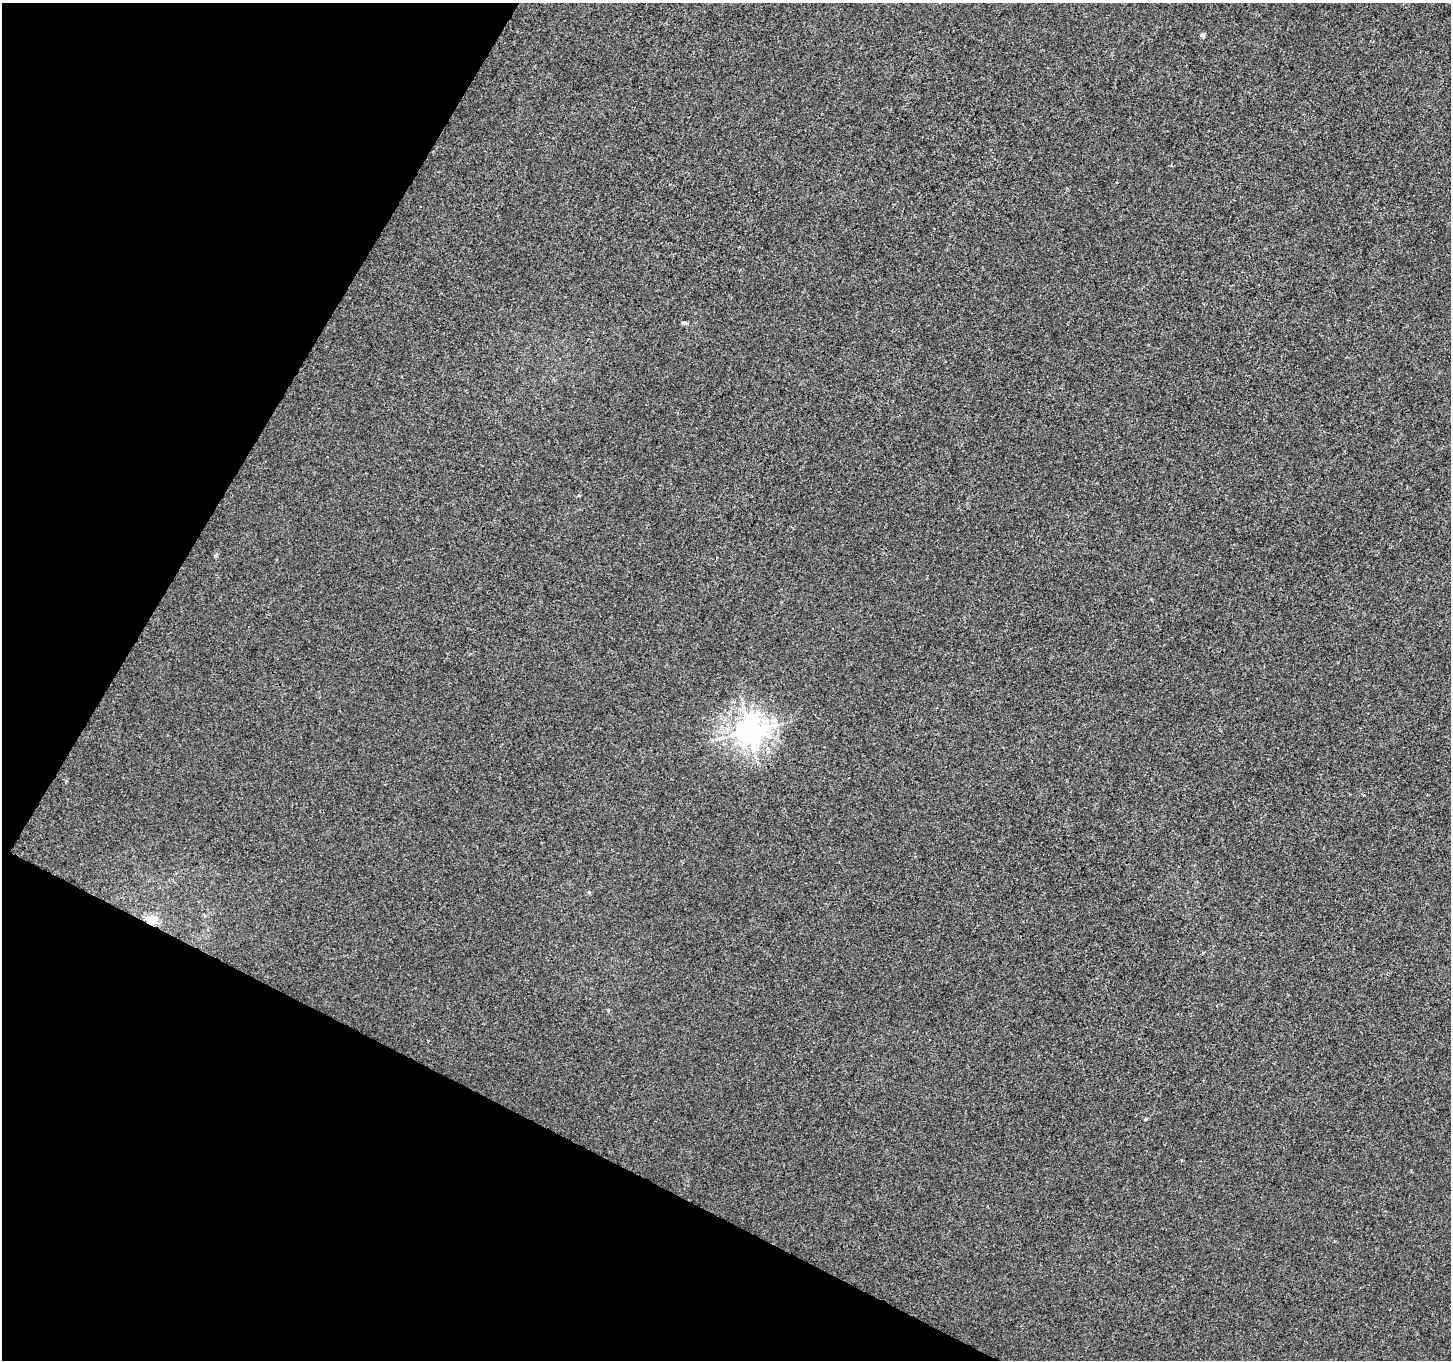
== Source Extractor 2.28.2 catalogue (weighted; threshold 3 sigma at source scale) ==
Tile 9 of 4 x 4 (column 1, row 3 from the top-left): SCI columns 9-1457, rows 1623-2980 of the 5805 x 5894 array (HDU 1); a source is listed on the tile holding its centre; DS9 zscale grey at full resolution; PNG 1453 x 1362 px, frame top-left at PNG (2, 3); no overlay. Shown black and unused: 24% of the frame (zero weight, under 3 of 4 exposures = <1% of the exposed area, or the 3 px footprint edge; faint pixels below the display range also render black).
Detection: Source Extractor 2.28.2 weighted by HDU 2 'WHT'; one run over the whole footprint, this tile lists its part. Background 0.00215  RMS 0.0029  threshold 0.0131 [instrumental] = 3 sigma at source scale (4.5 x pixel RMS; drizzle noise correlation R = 1.50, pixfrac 1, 0.0396/0.0396 arcsec/px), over >= 5 px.
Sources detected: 7; all 7 listed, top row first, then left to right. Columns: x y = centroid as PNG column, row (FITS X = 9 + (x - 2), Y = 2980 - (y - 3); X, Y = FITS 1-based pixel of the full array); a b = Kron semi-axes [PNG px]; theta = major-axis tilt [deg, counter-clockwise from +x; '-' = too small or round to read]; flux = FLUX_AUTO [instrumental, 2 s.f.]
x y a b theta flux
1202 35 6 6 - 0.51
684 323 7 5 -14 0.55
579 495 4 3 - 0.35
216 555 6 4 71 0.37
749 731 9 9 - 320
151 920 14 10 -10 4
1145 1119 4 3 - 0.36
Overlapping masked pixels (flux is a lower limit): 1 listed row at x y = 151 920